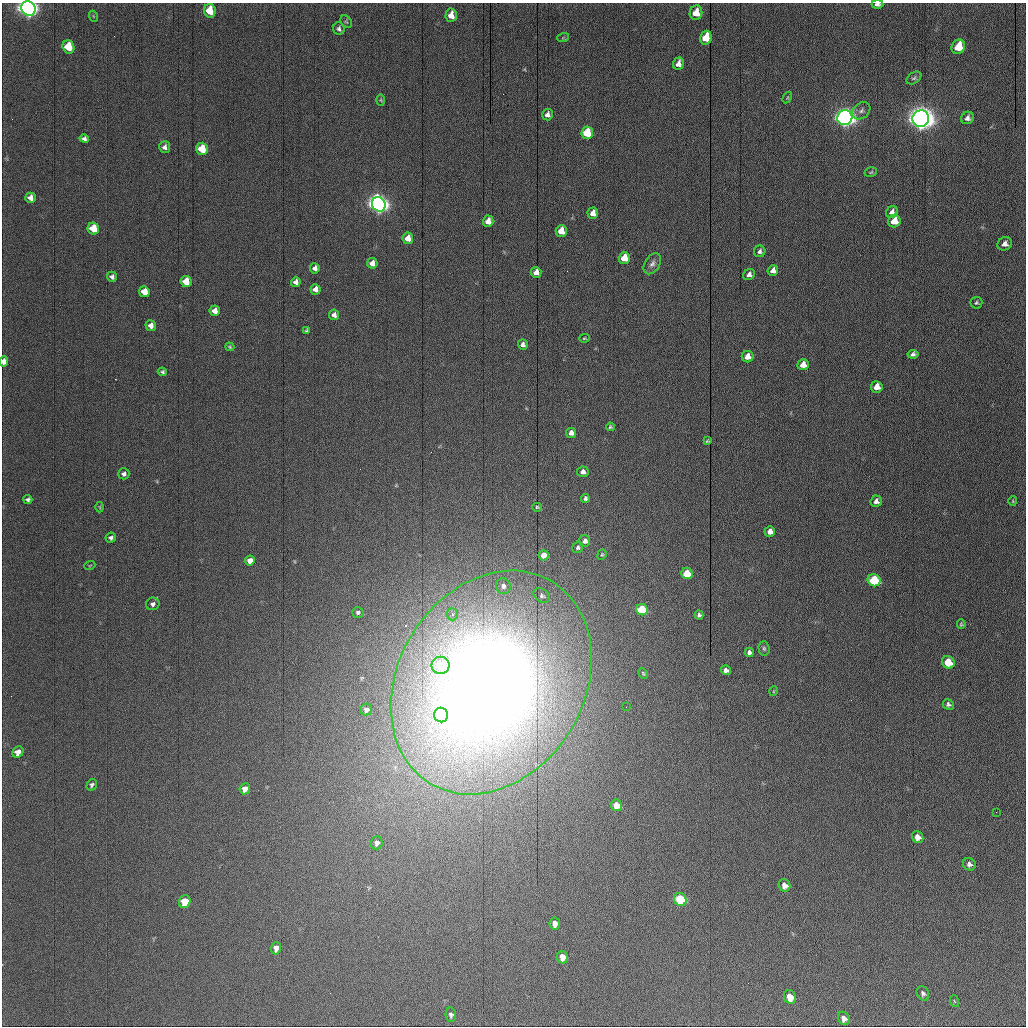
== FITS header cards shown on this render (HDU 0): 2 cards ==
NAXIS1  =                 1024 / length of data axis 1
NAXIS2  =                 1024 / length of data axis 2

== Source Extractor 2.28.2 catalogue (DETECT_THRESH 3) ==
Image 1024 x 1024 px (HDU 0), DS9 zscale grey, 1 PNG px = 1 image px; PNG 1028 x 1028 px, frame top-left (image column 1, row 1024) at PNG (2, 3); each listed source drawn as its Kron ellipse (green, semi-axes under 4 px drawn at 4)
Background 1390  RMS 16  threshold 47.4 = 3 sigma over >= 5 px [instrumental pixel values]
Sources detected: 123; all 123 listed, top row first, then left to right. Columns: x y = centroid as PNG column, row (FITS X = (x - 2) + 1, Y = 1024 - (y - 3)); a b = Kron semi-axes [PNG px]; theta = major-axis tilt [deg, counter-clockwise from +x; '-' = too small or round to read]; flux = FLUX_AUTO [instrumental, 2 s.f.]
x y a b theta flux
877 4 6 3 -1 3.2e+03
28 8 7 7 - 1.0e+06
210 11 7 5 -81 2.7e+04
696 13 7 6 - 1.5e+04
451 15 7 5 87 1.1e+04
93 16 5 3 - 9.7e+02
346 22 7 5 -53 1.5e+03
339 29 6 5 - 2.9e+03
563 38 6 3 19 1.1e+03
706 38 7 5 73 2.8e+04
68 47 6 6 - 3.0e+04
958 47 7 6 - 2.5e+04
678 64 6 5 - 5.7e+03
914 78 8 5 35 2.2e+03
787 98 6 3 59 1.1e+03
381 100 5 3 - 1.1e+03
861 111 10 7 41 4.3e+03
547 114 6 5 - 3.8e+03
845 118 7 7 - 1.1e+06
967 118 6 6 - 4.1e+03
921 119 8 8 - 2.0e+06
587 133 6 6 - 4.5e+04
84 138 5 4 - 3.1e+03
165 147 6 5 - 4.0e+03
202 149 6 5 - 3.4e+04
871 172 6 4 15 1.4e+03
31 198 5 5 - 6.0e+03
379 204 7 6 - 1.0e+06
892 212 6 5 - 5.1e+03
593 213 6 5 - 9.2e+03
488 221 6 5 - 1.2e+04
894 221 6 6 - 1.7e+04
93 229 6 5 - 3.1e+04
561 231 6 5 - 2.0e+04
408 238 5 5 - 1.2e+04
1005 244 7 6 - 5.1e+03
760 251 6 5 - 3.1e+03
624 258 6 5 - 2.4e+04
372 263 5 5 - 8.1e+03
652 264 11 7 57 4.7e+03
315 268 5 5 - 4.2e+03
773 270 5 5 - 5.9e+03
536 272 5 5 - 8.8e+03
749 274 6 5 - 4.0e+03
112 277 5 5 - 3.3e+03
186 281 5 5 - 2.1e+04
296 282 5 5 - 4.8e+03
315 289 5 5 - 7.1e+03
144 292 5 5 - 1.8e+04
976 303 6 6 - 1.9e+03
215 311 5 5 - 9.2e+03
334 315 5 5 - 4.3e+03
151 326 5 5 - 6.3e+03
306 331 4 3 - 1.4e+03
584 338 5 4 - 1.1e+03
523 345 5 5 - 3.5e+03
230 347 4 4 - 1.3e+03
913 354 5 4 - 2.8e+03
748 357 6 5 - 1.1e+04
4 361 5 4 - 5.8e+03
803 365 6 5 - 1.1e+04
162 372 4 4 - 1.8e+03
877 387 6 5 - 1.0e+04
610 427 4 4 - 1.5e+03
571 433 5 5 - 6.7e+03
707 441 3 3 - 1.2e+03
583 472 6 5 - 5.1e+03
124 474 6 5 - 3.2e+03
585 498 4 4 - 2.5e+03
28 499 4 4 - 2.7e+03
876 501 6 5 - 4.5e+03
1013 501 5 4 - 1.2e+03
100 507 5 3 - 9.1e+02
537 507 5 3 - 1.4e+03
770 532 5 5 - 7.5e+03
111 538 5 5 - 3.0e+03
585 541 6 5 - 3.9e+03
578 547 6 5 - 2.4e+03
544 555 5 5 - 1.4e+04
602 555 5 4 - 1.4e+03
250 560 5 5 - 8.5e+03
90 565 5 3 - 9.5e+02
687 574 6 5 - 3.6e+04
874 580 6 6 - 9.4e+04
503 586 8 7 - 4.4e+03
542 596 9 6 -34 2.8e+03
153 604 7 6 - 3.3e+03
642 610 6 5 - 8.4e+04
358 612 6 5 - 2.2e+03
452 614 6 5 - 2.8e+03
699 615 4 4 - 2.3e+03
961 624 5 4 - 1.4e+03
764 648 7 5 -87 2.1e+03
749 652 5 4 - 3.1e+03
948 662 6 6 - 2.7e+04
441 665 9 8 - 2.3e+04
726 670 5 5 - 4.3e+03
643 673 5 3 - 1.3e+03
491 682 118 93 59 2.2e+06
774 691 5 3 - 8.9e+02
948 704 6 5 - 2.7e+03
626 707 2 2 - 5.5e+02
366 710 6 6 - 4.4e+03
441 715 7 7 - 4.0e+04
18 752 6 5 - 9.7e+03
92 785 6 4 58 2.3e+03
245 789 5 5 - 9.8e+03
617 805 6 5 - 2.3e+04
996 812 2 2 - 2.5e+03
918 837 6 5 - 8.0e+03
376 843 6 6 - 4.6e+03
969 864 6 6 - 4.0e+03
784 885 6 5 - 6.7e+03
680 899 7 6 - 1.0e+05
185 902 6 5 - 4.1e+04
555 923 6 5 - 8.3e+03
276 948 6 5 - 8.6e+03
562 957 6 5 - 1.3e+04
923 993 7 6 - 2.9e+03
790 997 7 6 - 1.8e+04
954 1001 6 3 -71 1.1e+03
451 1015 7 5 -82 2.9e+03
844 1018 7 5 -62 5.6e+03
At the frame edge (FLAGS 8, measured only in part): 3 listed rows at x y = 877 4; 28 8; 4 361

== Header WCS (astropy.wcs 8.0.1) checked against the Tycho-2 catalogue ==
Header WCS as astropy/WCSLIB reads it (applying the file's SIP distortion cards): RA---TAN-SIP/DEC--TAN-SIP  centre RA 02:51:10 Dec -11:21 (42.79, -11.35 deg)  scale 1.67 arcsec/px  FOV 28.6' x 28.6'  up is -179 deg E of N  parity flipped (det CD > 0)
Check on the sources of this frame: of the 60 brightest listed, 3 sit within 2.2 arcsec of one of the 5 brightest Tycho-2 stars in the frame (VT <= 10.09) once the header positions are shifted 1.47 arcsec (1.18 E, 0.87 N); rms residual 0.74 arcsec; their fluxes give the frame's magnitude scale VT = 24.61 - 2.5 log10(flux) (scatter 0.13 mag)
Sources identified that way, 3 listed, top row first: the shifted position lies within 2.2 arcsec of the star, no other Tycho-2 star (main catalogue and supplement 1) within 4.4 arcsec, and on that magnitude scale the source's flux lands within +1.5 / -3 mag of the star's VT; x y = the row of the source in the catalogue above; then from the Tycho-2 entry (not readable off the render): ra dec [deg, ICRS J2000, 3 dp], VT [Tycho-2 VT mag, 2 dp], TYC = Tycho-2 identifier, HIP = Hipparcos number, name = IAU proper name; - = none
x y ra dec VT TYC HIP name
845 118 42.631 -11.535 9.51 5289-101-1 13249 -
921 119 42.595 -11.533 8.73 5289-87-1 13236 -
379 204 42.853 -11.500 9.88 5289-34-1 - -